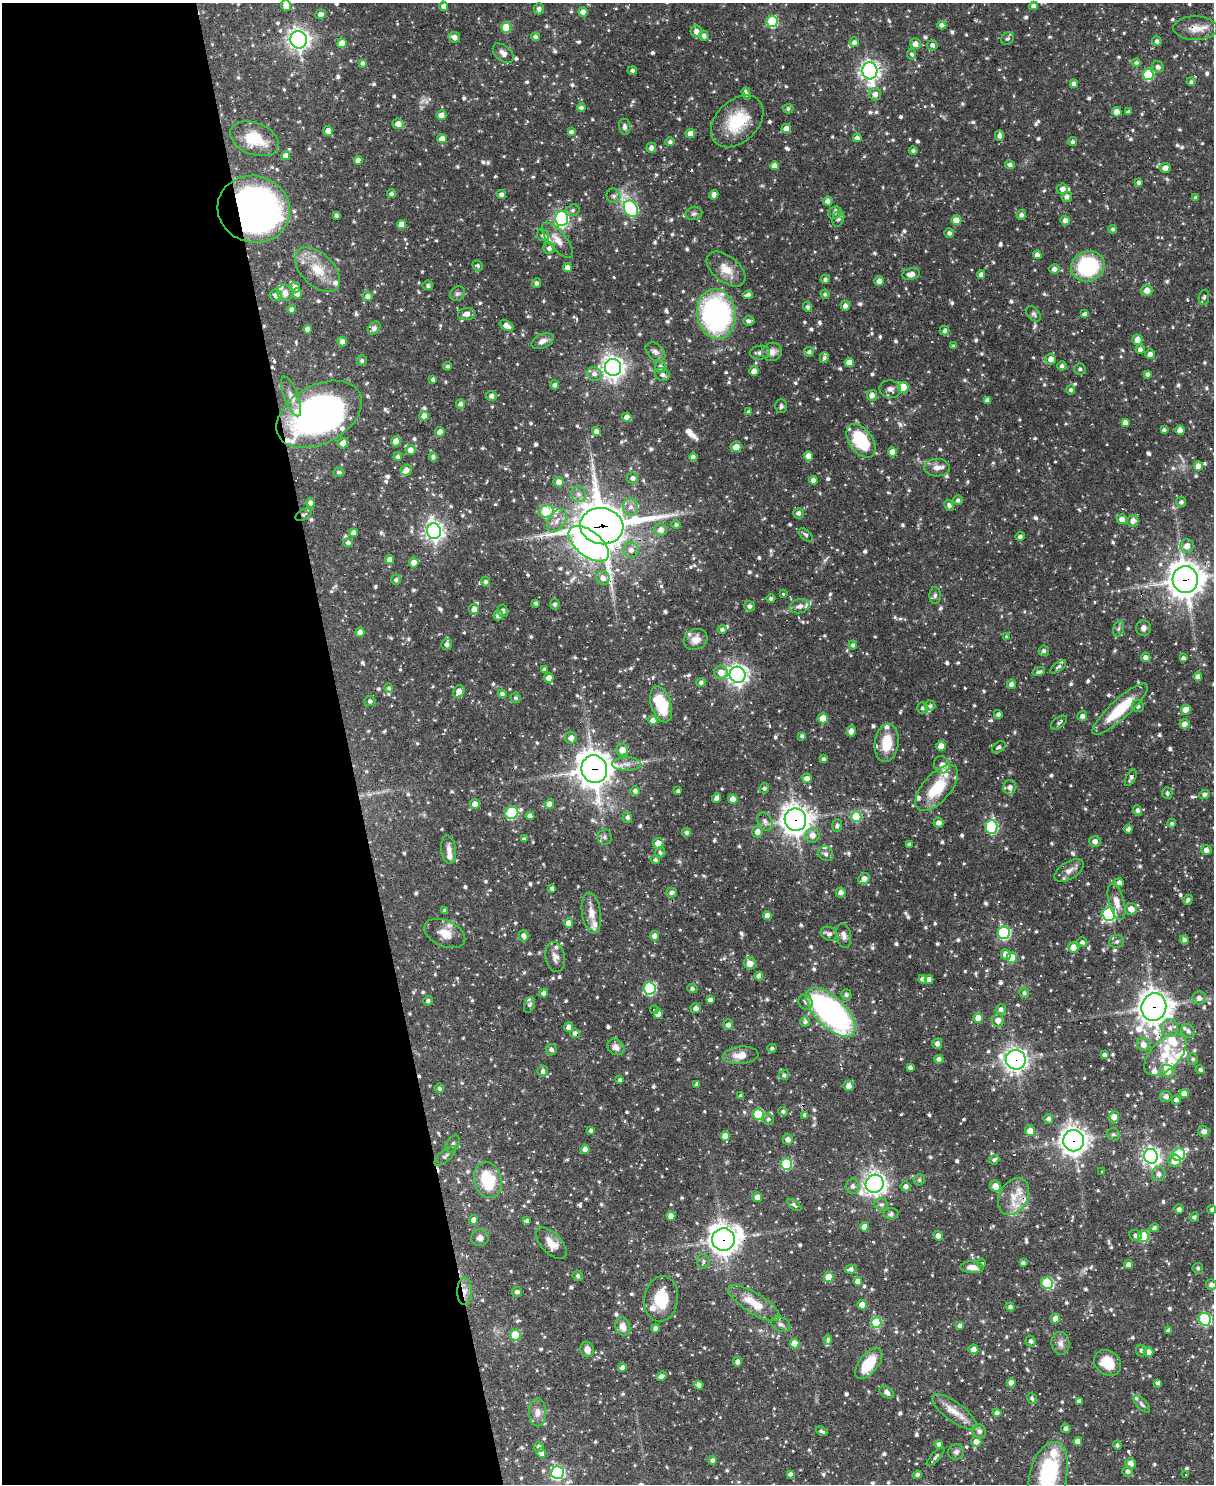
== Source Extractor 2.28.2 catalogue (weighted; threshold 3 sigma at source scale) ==
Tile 5 of 4 x 3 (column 1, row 2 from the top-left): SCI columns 1-1212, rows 1729-3210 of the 4846 x 4826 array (HDU 1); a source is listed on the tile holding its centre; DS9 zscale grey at full resolution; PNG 1216 x 1486 px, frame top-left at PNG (2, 3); each listed source drawn as its Kron ellipse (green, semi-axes under 4 px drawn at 4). Shown black and unused: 29% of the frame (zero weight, under 2 of 3 exposures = <1% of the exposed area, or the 3 px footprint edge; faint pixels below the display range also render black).
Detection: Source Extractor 2.28.2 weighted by HDU 2 'WHT'; one run over the whole footprint, this tile lists its part. Background 0.0695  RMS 0.0028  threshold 0.0127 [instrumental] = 3 sigma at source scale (4.5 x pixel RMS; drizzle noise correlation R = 1.50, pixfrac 1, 0.05/0.05 arcsec/px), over >= 5 px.
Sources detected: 1099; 1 too faint to see at this stretch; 2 inside a brighter object's white glare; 10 cosmic-ray / hot-pixel residue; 2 long thin detections or spike segments (spike, bleed or trail) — neither listed nor drawn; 47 inside a brighter listed object's ellipse — not listed separately; of the other 1037, all 500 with FLUX_AUTO >= 0.633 (the completeness limit of this list) listed and drawn (537 fainter detections not listed), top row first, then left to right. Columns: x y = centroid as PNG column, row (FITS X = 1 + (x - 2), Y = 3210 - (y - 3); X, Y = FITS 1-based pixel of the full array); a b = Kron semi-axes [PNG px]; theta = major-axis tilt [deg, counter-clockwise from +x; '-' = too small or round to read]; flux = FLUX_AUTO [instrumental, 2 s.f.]
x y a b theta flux
286 6 5 5 - 2.8
444 6 4 4 - 1.6
1033 6 4 4 - 1.3
539 9 5 5 - 1.1
583 12 5 4 - 2
320 14 5 5 - 1.4
772 21 6 5 - 17
942 25 4 4 - 1.2
506 28 5 5 - 8.6
1195 28 22 12 -1 3.9
697 31 6 5 - 1.8
704 36 5 4 - 1.2
454 37 6 5 - 1.6
535 37 4 4 - 0.77
1008 39 7 5 40 0.74
299 40 9 8 - 150
1157 41 5 4 - 0.89
854 42 5 4 - 1.1
342 43 5 4 - 3.1
915 44 5 5 - 1.6
932 45 5 5 - 1.1
503 53 12 7 -41 1.5
912 54 5 4 - 0.64
362 63 4 4 - 0.77
1136 63 4 4 - 0.66
1158 67 6 5 - 0.98
632 70 5 4 - 0.77
870 71 8 7 - 150
1148 75 5 5 - 18
1191 82 4 4 - 0.68
1074 84 4 4 - 1.3
746 93 6 3 -72 0.91
875 94 6 6 - 1.7
581 107 4 4 - 0.92
788 109 5 4 - 0.69
1117 112 5 4 - 2.3
1128 112 4 3 - 0.78
441 115 5 5 - 1.8
737 121 30 21 44 12
398 124 6 5 - 2.2
625 127 8 5 -83 0.91
786 129 5 4 - 2.3
328 131 5 5 - 2.1
571 132 4 4 - 0.87
690 134 5 4 - 2.6
999 135 5 4 - 1.2
857 138 4 4 - 1.1
254 139 25 16 -21 8.4
442 139 5 4 - 2.3
670 142 5 4 - 0.76
1073 142 4 4 - 0.69
651 148 5 5 - 1.4
913 150 4 4 - 0.74
286 156 4 4 - 2
358 160 4 4 - 1.8
1010 165 5 4 - 0.95
774 166 4 4 - 1.7
1165 168 5 5 - 1.7
1139 182 4 4 - 0.88
1062 189 5 5 - 1.6
392 194 4 4 - 0.78
501 194 4 4 - 0.98
714 195 5 4 - 1.4
614 196 7 7 - 0.92
1067 197 5 5 - 1.1
1196 198 4 4 - 0.78
828 201 4 4 - 1.2
254 209 36 33 -16 130
631 209 9 6 -57 37
573 210 7 5 17 0.66
835 213 7 6 - 0.68
694 214 8 6 12 0.82
336 215 4 3 - 0.67
1021 215 5 4 - 0.88
561 219 7 6 - 59
838 219 8 5 71 1.2
956 220 5 5 - 3.7
1065 220 5 5 - 1.4
401 224 4 4 - 3.1
1113 229 4 4 - 0.67
949 233 5 4 - 0.98
543 235 6 5 - 0.77
558 240 22 9 -50 2.9
549 248 6 6 - 1.1
1037 255 4 4 - 1.5
478 266 5 4 - 0.64
1088 266 17 15 24 24
567 267 4 4 - 1.6
726 269 22 13 -38 4.3
1054 269 5 5 - 1.4
317 270 27 16 -45 7.5
911 274 9 5 14 1.8
981 274 4 4 - 1.2
825 279 5 4 - 0.69
879 281 5 4 - 1.9
536 283 5 4 - 0.8
428 285 5 4 - 0.77
295 287 5 4 - 1.5
1147 290 5 5 - 2.4
285 293 8 7 - 1.8
297 294 5 5 - 1.6
457 294 8 7 - 0.78
825 294 4 4 - 0.66
276 295 6 5 - 1.4
748 295 4 4 - 1
368 296 5 5 - 1.3
1204 297 7 5 80 0.72
845 306 5 4 - 1.4
807 307 5 4 - 0.76
292 309 4 4 - 1.3
466 314 8 6 8 2
716 314 25 19 -81 59
1034 314 9 6 -48 0.72
1084 314 4 3 - 0.85
749 321 6 4 -2 0.87
507 326 8 4 -29 1.8
374 328 7 5 47 1.1
307 329 4 4 - 1.5
945 331 5 5 - 0.82
1137 340 5 5 - 2.6
543 341 12 7 23 1.8
342 342 5 5 - 1.4
954 346 4 4 - 0.71
1140 349 4 4 - 1
655 352 11 8 -41 1.4
772 352 10 9 - 1.9
809 352 5 5 - 0.81
760 353 10 7 6 1.1
1150 354 5 4 - 1.6
824 358 5 4 - 0.72
1051 359 5 5 - 2.1
362 361 5 5 - 0.71
849 362 5 4 - 2.4
448 366 4 3 - 0.63
1062 366 4 4 - 0.88
613 367 8 8 - 190
661 367 6 5 - 1.1
1080 369 6 5 - 0.78
754 371 4 4 - 2.1
594 374 7 6 - 1.4
662 374 7 6 - 1.2
1147 374 4 3 - 0.93
433 380 4 3 - 0.76
555 385 4 4 - 0.95
903 387 5 5 - 7.4
890 389 11 8 -12 1.4
1071 390 5 4 - 0.72
872 395 5 5 - 1.7
291 396 21 7 -69 2.2
492 396 5 5 - 1.2
987 401 4 4 - 1.4
460 404 5 4 - 1
781 406 7 6 - 0.7
749 412 4 3 - 0.86
319 414 46 29 28 110
424 416 5 4 - 3.5
627 417 4 4 - 1.7
1125 423 4 4 - 1.7
1164 430 4 3 - 0.75
1180 430 5 4 - 2.6
596 431 5 4 - 1.4
440 432 4 4 - 2
396 441 5 4 - 2.7
861 441 19 11 -53 16
343 443 5 5 - 2.1
736 447 5 5 - 2.4
410 450 5 5 - 1.9
893 452 5 4 - 2.6
808 456 4 4 - 3.1
398 457 4 4 - 0.94
433 457 4 4 - 1
693 457 4 4 - 1.1
1198 466 5 4 - 2.8
937 468 12 9 2 1.9
406 470 6 5 - 1.7
339 472 5 4 - 0.7
633 478 5 5 - 1
813 480 4 4 - 1.5
559 482 5 5 - 1.7
578 494 8 7 - 1.3
958 500 5 4 - 0.78
1181 502 5 5 - 0.85
310 503 5 4 - 1.3
949 505 6 4 -62 0.87
631 507 8 7 - 1.6
546 511 8 6 12 13
798 513 5 5 - 1.1
304 515 9 5 27 0.84
1122 519 5 5 - 1.8
557 521 13 8 55 2.4
1133 521 6 5 - 1.6
676 524 4 4 - 0.66
602 526 22 18 -9 780
661 530 6 6 - 1.6
434 531 8 7 - 140
353 533 4 4 - 1.5
806 535 8 5 -43 0.69
1020 536 4 4 - 0.86
348 543 5 4 - 0.94
589 544 24 12 -39 170
1187 546 7 6 - 2.3
631 550 8 7 - 1.6
390 559 4 4 - 1.5
414 562 5 5 - 2.3
603 578 7 6 - 1.9
396 580 5 5 - 0.8
1185 580 13 12 - 440
486 582 5 4 - 0.75
783 594 3 3 - 0.91
935 595 8 5 88 0.74
771 599 4 4 - 0.86
536 603 4 3 - 0.64
555 604 5 5 - 0.78
749 606 5 5 - 1
799 606 10 7 14 1.5
474 609 5 5 - 1.8
503 611 6 5 - 0.91
498 616 5 4 - 1.4
1143 628 8 7 - 1.3
722 629 4 4 - 0.72
1118 629 8 5 72 0.68
360 632 5 4 - 1.7
1006 636 4 3 - 0.76
696 639 12 10 27 2.5
446 644 5 5 - 1.1
853 645 4 4 - 0.74
1044 651 5 5 - 0.82
1146 657 5 4 - 1.3
1183 658 4 3 - 0.77
1058 667 9 4 36 0.66
544 670 4 4 - 0.7
721 672 7 6 - 2.7
1039 672 6 4 17 0.65
738 675 8 7 - 150
1198 677 4 4 - 1.5
549 678 5 5 - 2.1
701 682 5 4 - 0.87
1011 684 5 4 - 1.2
389 688 5 4 - 0.7
459 691 6 5 - 2.4
502 694 4 4 - 0.77
516 698 5 5 - 0.64
370 701 5 5 - 0.65
661 704 18 10 -73 10
930 706 5 5 - 0.67
1138 706 6 6 - 0.81
922 708 5 5 - 0.7
1120 709 36 9 43 12
1186 710 5 5 - 3.2
998 714 4 4 - 0.81
1082 716 5 5 - 1.4
823 718 5 5 - 5.5
653 721 4 4 - 2.4
1059 723 9 5 38 0.81
1185 724 5 4 - 2
851 731 5 4 - 2.1
802 736 4 3 - 0.77
571 738 6 6 - 1.6
887 743 19 12 83 7.5
941 746 4 4 - 3.1
999 747 7 5 34 0.65
622 750 6 6 - 3
824 759 4 3 - 0.8
627 764 14 6 0 1.9
942 765 9 8 - 1.5
594 769 14 12 -74 450
807 778 5 4 - 1.9
1131 778 9 4 62 0.95
1010 787 7 6 - 1.3
764 788 5 5 - 0.69
937 788 28 13 49 12
635 791 5 4 - 1
678 791 3 3 - 0.66
1167 793 6 5 - 0.65
1204 794 5 4 - 0.92
717 798 5 4 - 1.5
733 799 5 4 - 3.4
475 804 5 5 - 2
549 804 5 4 - 2.2
1137 810 5 4 - 0.95
512 813 7 6 - 28
530 816 4 4 - 1.7
627 817 5 4 - 0.91
856 817 5 5 - 11
795 820 11 11 - 290
765 821 10 7 -61 1.2
939 823 5 5 - 1.3
1172 823 4 4 - 0.66
837 825 6 5 - 0.88
991 827 7 6 - 30
1128 829 4 4 - 0.93
687 832 4 4 - 0.73
757 832 6 5 - 1.8
812 835 7 7 - 2.1
605 837 8 7 - 0.87
524 839 4 3 - 0.67
1095 841 5 5 - 1.7
658 843 5 5 - 3
909 844 4 4 - 0.64
449 850 14 7 -83 1.9
1206 850 5 5 - 1.3
660 853 5 5 - 0.75
826 854 8 7 - 0.9
655 860 5 4 - 0.72
1069 871 16 8 32 2.1
864 879 6 5 - 2
1119 883 4 4 - 1.3
552 888 4 3 - 0.76
841 892 5 4 - 1.4
672 893 5 5 - 0.89
1188 900 5 4 - 0.74
1116 902 19 7 -74 2.9
1131 909 6 5 - 2.7
445 911 4 4 - 0.84
591 913 20 9 -82 3.2
1109 914 7 6 - 44
767 915 4 4 - 1.7
569 923 5 4 - 2.7
445 933 21 13 -23 4.2
1004 933 6 6 - 33
829 934 9 6 -24 1.2
523 936 6 5 - 1.2
654 936 5 4 - 1.2
844 936 12 7 -78 1.4
1184 940 4 4 - 0.82
1082 942 5 5 - 0.86
1117 942 7 6 - 0.66
1073 947 5 5 - 3.2
1006 954 5 5 - 2.1
555 957 15 9 -78 1.9
1012 958 5 5 - 8.6
750 963 6 6 - 3.1
759 976 4 4 - 1.6
923 979 4 4 - 1.1
929 979 4 4 - 1.7
650 988 6 6 - 30
692 988 5 4 - 0.78
544 993 4 4 - 1.3
1024 993 5 5 - 0.76
846 995 5 5 - 0.82
1199 998 6 6 - 1.4
710 1000 4 4 - 1.2
428 1001 5 5 - 0.69
805 1002 8 6 -46 1.1
529 1005 8 5 72 0.75
1154 1007 14 12 74 370
696 1008 5 5 - 1.4
1001 1009 5 5 - 1.1
654 1010 4 3 - 3.8
831 1012 31 15 -45 74
658 1014 5 4 - 2.8
978 1018 5 4 - 3
998 1020 6 6 - 2
805 1022 5 5 - 0.71
728 1025 5 5 - 1.3
569 1027 5 4 - 2.2
1170 1028 9 8 - 1.6
1188 1031 7 6 - 1.1
575 1033 5 4 - 1.1
937 1044 5 5 - 1.4
1143 1045 7 6 - 2
616 1047 9 7 -36 1.7
772 1048 4 4 - 0.67
551 1049 5 5 - 1
741 1055 18 8 5 3.7
1105 1055 4 4 - 1
1165 1055 26 14 44 7.5
939 1059 4 4 - 1.1
1193 1059 5 5 - 0.63
1016 1060 10 9 - 160
910 1067 4 4 - 0.95
1200 1070 5 4 - 0.75
543 1071 5 5 - 1.1
1168 1071 7 6 - 2.1
784 1075 5 5 - 0.65
620 1080 4 3 - 0.81
697 1084 4 3 - 0.66
848 1086 5 5 - 2
439 1088 5 4 - 0.7
1184 1094 4 4 - 2.8
741 1096 4 3 - 0.88
1166 1096 6 5 - 1.3
1176 1100 4 4 - 1
783 1111 5 4 - 0.66
758 1114 5 5 - 17
805 1115 4 4 - 1.2
1114 1117 5 5 - 2
768 1119 6 5 - 0.65
1048 1119 5 4 - 1
591 1130 4 4 - 0.77
1030 1131 5 5 - 2.7
1204 1131 5 5 - 1.6
1113 1134 6 6 - 0.68
725 1136 5 4 - 2.5
788 1139 5 5 - 1.4
1074 1141 10 10 - 240
453 1144 9 6 59 0.84
585 1149 4 4 - 1.5
1179 1155 6 6 - 25
445 1156 13 5 41 0.9
1151 1156 7 7 - 120
994 1160 5 4 - 0.69
1175 1161 6 6 - 2.5
786 1164 5 5 - 19
1101 1172 3 3 - 3.5
1159 1174 7 6 - 1.4
488 1180 18 13 -73 12
919 1180 5 5 - 0.64
875 1184 9 8 - 170
852 1186 7 6 - 0.89
995 1186 6 5 - 3.2
906 1187 5 5 - 1.2
1014 1196 19 14 61 5.3
757 1197 5 5 - 1.8
881 1204 7 6 - 0.82
794 1205 8 4 -39 0.75
1179 1209 4 4 - 0.93
1212 1210 5 4 - 0.67
891 1214 7 5 4 0.77
671 1216 5 4 - 1.9
1194 1217 5 4 - 0.74
474 1220 5 4 - 2
527 1221 4 4 - 0.75
864 1227 4 4 - 2
1154 1228 5 4 - 0.7
1135 1235 6 5 - 0.73
938 1236 5 4 - 1.7
1143 1236 5 5 - 16
480 1238 9 8 - 1.2
723 1239 11 11 - 310
551 1243 19 10 -46 3.8
703 1261 7 6 - 0.77
982 1263 4 3 - 30
1023 1263 4 4 - 0.75
1128 1265 4 4 - 1.7
972 1267 12 6 -4 2.2
1198 1268 5 5 - 0.63
851 1269 6 4 8 0.95
578 1276 5 5 - 0.76
829 1277 5 5 - 4.5
858 1282 4 4 - 2.2
1047 1283 6 5 - 21
1211 1285 5 5 - 1.1
465 1291 14 7 -89 2.1
517 1292 5 5 - 0.83
661 1299 23 17 81 8.7
754 1303 29 10 -32 6.9
862 1305 5 4 - 3
1010 1307 4 4 - 0.83
1055 1318 5 4 - 2.4
1205 1319 6 6 - 32
876 1323 5 5 - 14
781 1324 10 7 -24 1.1
960 1326 4 4 - 0.95
623 1327 9 7 -72 2.4
655 1329 4 4 - 1.1
1168 1330 4 4 - 0.85
515 1335 5 5 - 11
828 1339 5 4 - 0.68
1031 1341 5 5 - 0.82
795 1343 5 5 - 4.7
1060 1343 11 9 -82 1.6
587 1349 8 6 -71 2
973 1349 5 5 - 1.9
1141 1350 6 5 - 0.88
1148 1352 5 5 - 1.8
738 1362 4 4 - 1.4
1107 1363 14 12 -39 6.5
869 1364 18 9 52 9.3
622 1367 4 4 - 1.1
662 1376 5 4 - 1.1
1011 1383 4 4 - 1.9
1158 1383 4 4 - 0.78
699 1385 4 4 - 1.3
887 1392 8 5 -35 1.4
1032 1398 5 5 - 0.68
1079 1401 4 4 - 1.1
1142 1404 11 5 -46 0.8
538 1412 14 8 90 1.9
954 1412 27 9 -36 4.3
997 1413 4 4 - 1.2
1066 1428 4 4 - 0.92
822 1431 6 3 -24 0.75
979 1431 7 6 - 1
1078 1441 4 4 - 2.3
976 1442 5 5 - 1.8
939 1444 4 4 - 0.93
1117 1445 4 4 - 0.64
539 1447 5 4 - 0.79
956 1452 8 7 - 1
541 1453 5 4 - 2.5
936 1457 12 4 47 0.9
712 1460 4 4 - 1.3
1131 1463 5 5 - 1.9
1128 1471 5 5 - 1
558 1473 6 6 - 44
790 1474 4 3 - 0.81
917 1475 5 4 - 0.92
1048 1475 34 18 77 25
1186 1475 3 3 - 7.5
Overlapping masked pixels (flux is a lower limit): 15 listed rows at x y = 1195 28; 254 209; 319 414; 304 515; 602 526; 589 544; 1185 580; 594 769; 795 820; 1154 1007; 575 1033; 1016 1060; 1074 1141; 723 1239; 465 1291
Isophote crosses this tile's border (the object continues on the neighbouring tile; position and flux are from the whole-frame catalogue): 2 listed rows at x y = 286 6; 1048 1475